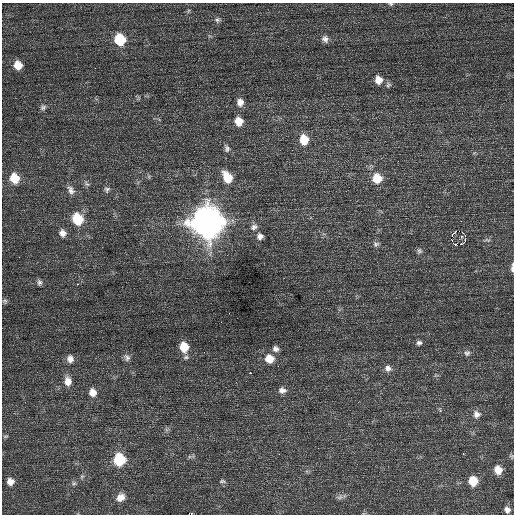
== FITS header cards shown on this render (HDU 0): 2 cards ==
NAXIS1  =                  512 / Axis length
NAXIS2  =                  512 / Axis length

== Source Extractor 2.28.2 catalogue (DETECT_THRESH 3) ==
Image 512 x 512 px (HDU 0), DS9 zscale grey, 1 PNG px = 1 image px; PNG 516 x 516 px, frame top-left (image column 1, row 512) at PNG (2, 3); no overlay
Background 0.457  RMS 0.73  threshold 2.19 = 3 sigma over >= 5 px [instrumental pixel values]
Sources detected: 68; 1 with non-positive FLUX_AUTO (blend fragments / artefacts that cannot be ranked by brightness) is not listed; the other 67 listed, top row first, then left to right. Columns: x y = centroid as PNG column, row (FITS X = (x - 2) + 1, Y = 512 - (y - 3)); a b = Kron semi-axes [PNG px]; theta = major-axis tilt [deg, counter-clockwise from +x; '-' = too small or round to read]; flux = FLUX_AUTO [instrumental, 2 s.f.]
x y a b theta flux
391 4 6 5 - 79
188 11 6 4 71 68
217 20 8 7 - 150
325 39 10 8 -55 240
120 40 10 9 - 1800
18 65 9 8 - 640
95 68 2 2 - 37
378 80 9 8 - 450
388 85 8 7 - 120
240 102 9 8 - 300
43 107 8 7 - 150
239 121 9 8 - 520
304 140 10 9 - 920
227 148 10 7 -75 160
227 177 12 8 -61 1000
14 178 10 9 - 1000
377 178 10 10 - 910
86 184 10 6 -44 130
107 189 9 7 55 140
71 190 13 8 -61 270
77 219 10 9 - 1700
207 222 13 12 - 73000
254 227 10 8 28 200
63 233 9 8 - 280
465 235 3 2 - 1600
260 236 8 8 - 230
461 236 3 3 - 71
451 239 3 2 - 220
465 240 5 3 - 100
487 240 8 4 -22 82
376 244 9 7 16 140
455 244 3 2 - 270
461 244 3 2 - 180
419 251 8 6 -70 120
512 268 11 3 87 160
39 282 8 6 -78 140
77 284 3 2 - 130
5 301 7 6 - 91
419 343 6 5 - 140
184 347 10 8 -78 970
275 349 8 7 - 200
467 353 8 7 - 150
127 357 10 8 -62 190
186 357 8 5 9 120
70 359 11 9 -87 300
269 359 10 9 - 680
388 368 9 8 - 230
250 373 3 3 - 670
68 381 12 9 -84 430
282 390 10 8 -4 240
93 392 9 8 - 410
477 414 10 10 - 280
5 436 7 4 18 70
463 453 3 2 - 91
279 454 2 2 - 68
511 456 7 5 -60 76
119 460 9 8 - 2700
498 470 9 8 - 550
82 476 6 5 - 82
222 481 8 4 -5 90
473 481 8 8 - 950
10 482 8 8 - 350
74 483 8 6 -1 110
120 497 11 8 45 420
340 497 10 5 26 140
507 510 7 6 - 200
191 514 2 2 - 460
At the frame edge (FLAGS 8, measured only in part): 3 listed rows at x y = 391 4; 512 268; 191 514
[1 non-positive-flux detection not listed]